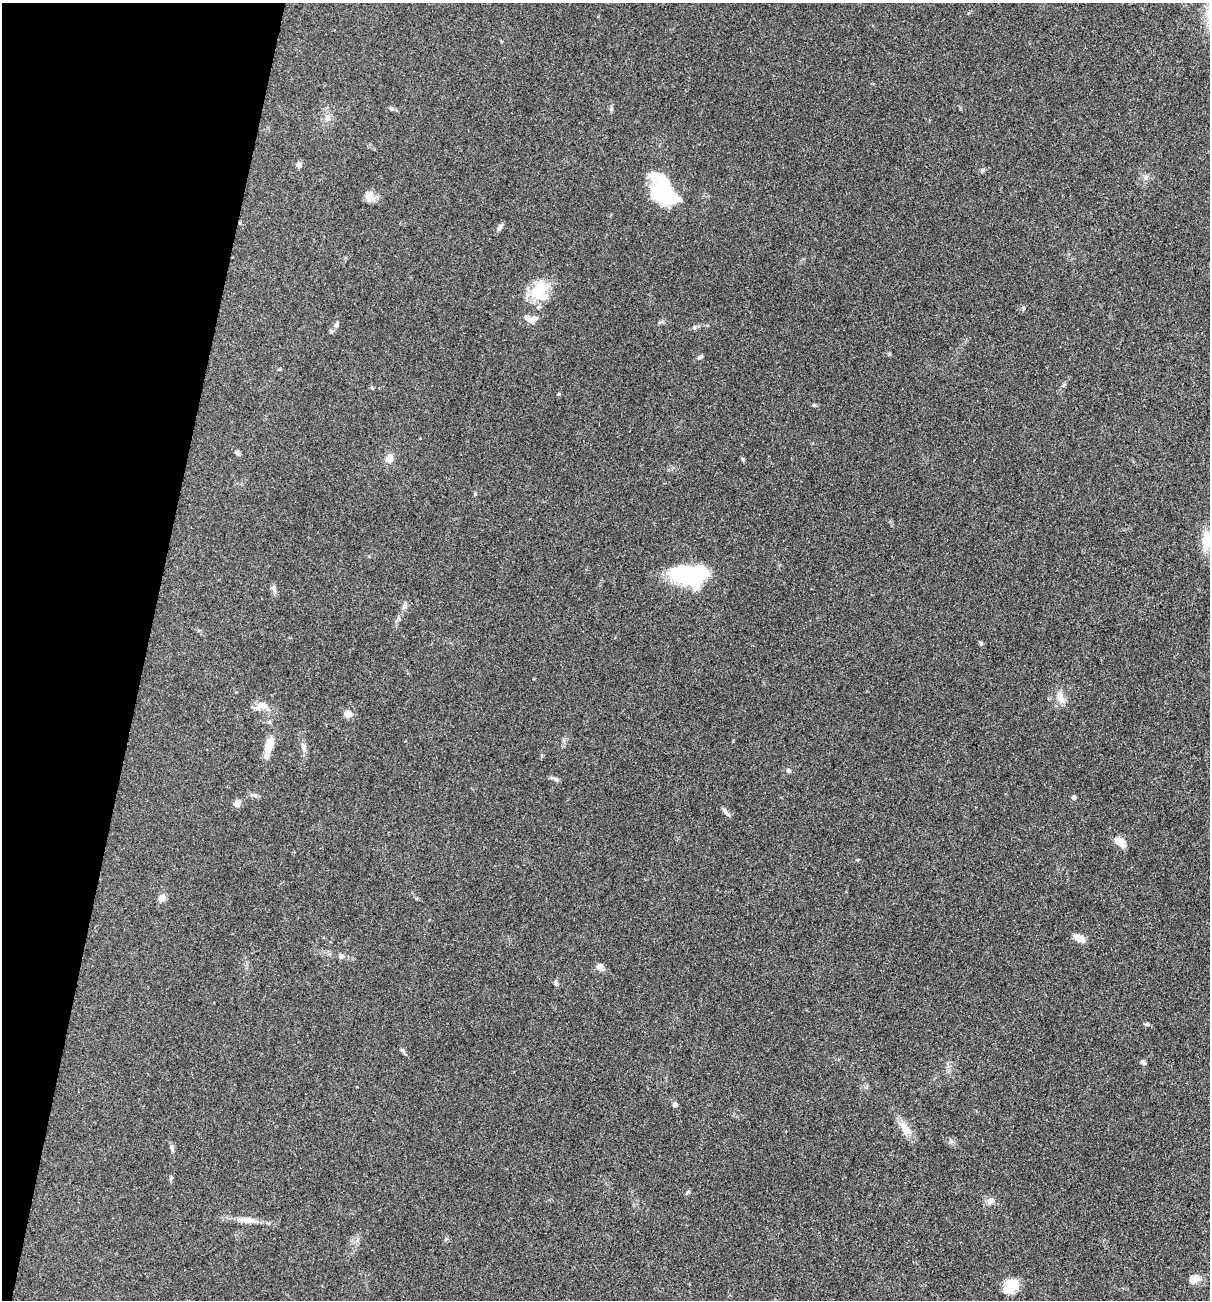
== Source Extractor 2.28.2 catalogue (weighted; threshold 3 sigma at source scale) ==
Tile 9 of 4 x 4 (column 1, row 3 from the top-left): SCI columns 254-1461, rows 1300-2597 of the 5213 x 5194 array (HDU 1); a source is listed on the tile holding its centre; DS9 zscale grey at full resolution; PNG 1212 x 1302 px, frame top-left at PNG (2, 3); no overlay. Shown black and unused: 12% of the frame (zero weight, under 3 of 4 exposures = <1% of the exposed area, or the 3 px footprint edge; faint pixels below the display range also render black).
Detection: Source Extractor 2.28.2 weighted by HDU 2 'WHT'; one run over the whole footprint, this tile lists its part. Background 0.0969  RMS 0.006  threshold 0.0271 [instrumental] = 3 sigma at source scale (4.5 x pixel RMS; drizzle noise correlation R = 1.50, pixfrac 1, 0.05/0.05 arcsec/px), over >= 5 px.
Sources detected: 60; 4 inside a brighter object's white glare — not listed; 2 inside a brighter listed object's ellipse — not listed separately; the other 54 listed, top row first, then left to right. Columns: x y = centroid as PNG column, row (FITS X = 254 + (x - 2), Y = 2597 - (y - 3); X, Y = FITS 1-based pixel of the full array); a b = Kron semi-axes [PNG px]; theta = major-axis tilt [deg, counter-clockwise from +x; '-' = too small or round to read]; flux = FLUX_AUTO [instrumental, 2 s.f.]
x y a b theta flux
391 109 6 5 - 0.99
328 118 11 7 84 3
299 165 5 5 - 3.8
982 170 6 4 71 0.86
1146 177 7 5 46 1.5
658 192 32 18 -71 26
369 196 16 11 -50 4.7
500 227 12 5 56 1.7
539 290 29 17 49 20
533 320 14 11 13 4.3
336 325 9 5 76 1.5
694 327 6 5 - 1.2
331 331 6 5 - 0.93
700 357 9 5 37 1.3
372 388 6 3 -18 0.64
814 405 5 5 - 0.76
237 453 7 5 -44 1.4
389 458 10 9 - 4.5
742 459 6 4 -60 0.78
1206 540 28 12 82 11
687 575 40 19 3 51
274 589 12 6 -81 1.9
404 606 8 7 - 1.9
981 643 6 4 -70 0.87
1060 697 19 9 -62 5.8
262 706 18 11 0 6.3
347 714 10 8 -4 4.3
269 722 6 5 - 1.1
269 744 18 9 74 10
303 748 13 6 -75 2.6
788 771 6 5 - 1.3
555 779 11 4 -21 1.8
1074 797 4 4 - 2.5
237 803 8 7 - 3.1
725 812 14 4 -49 1.8
1120 842 16 8 -38 5.8
857 860 5 4 - 0.74
162 898 5 5 - 12
1079 938 14 7 -26 5.3
341 956 8 7 - 1.8
600 967 12 9 -54 2.8
556 982 7 5 89 1.3
1147 1024 7 5 -7 0.99
403 1051 9 5 -49 1.4
1143 1062 6 5 - 1.5
675 1104 5 5 - 1.9
905 1128 24 10 -53 7.3
172 1148 9 5 -66 1.5
171 1178 8 5 71 1
688 1192 8 4 42 0.96
990 1201 10 9 - 3.2
246 1220 24 8 -5 6.5
1194 1279 15 11 10 5.1
1011 1286 16 11 38 14
Isophote crosses this tile's border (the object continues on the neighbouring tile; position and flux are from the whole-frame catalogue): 1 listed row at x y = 1206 540
Unlisted compact peaks at least as high as the median listed source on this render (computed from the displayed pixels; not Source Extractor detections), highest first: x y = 951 1141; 611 109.